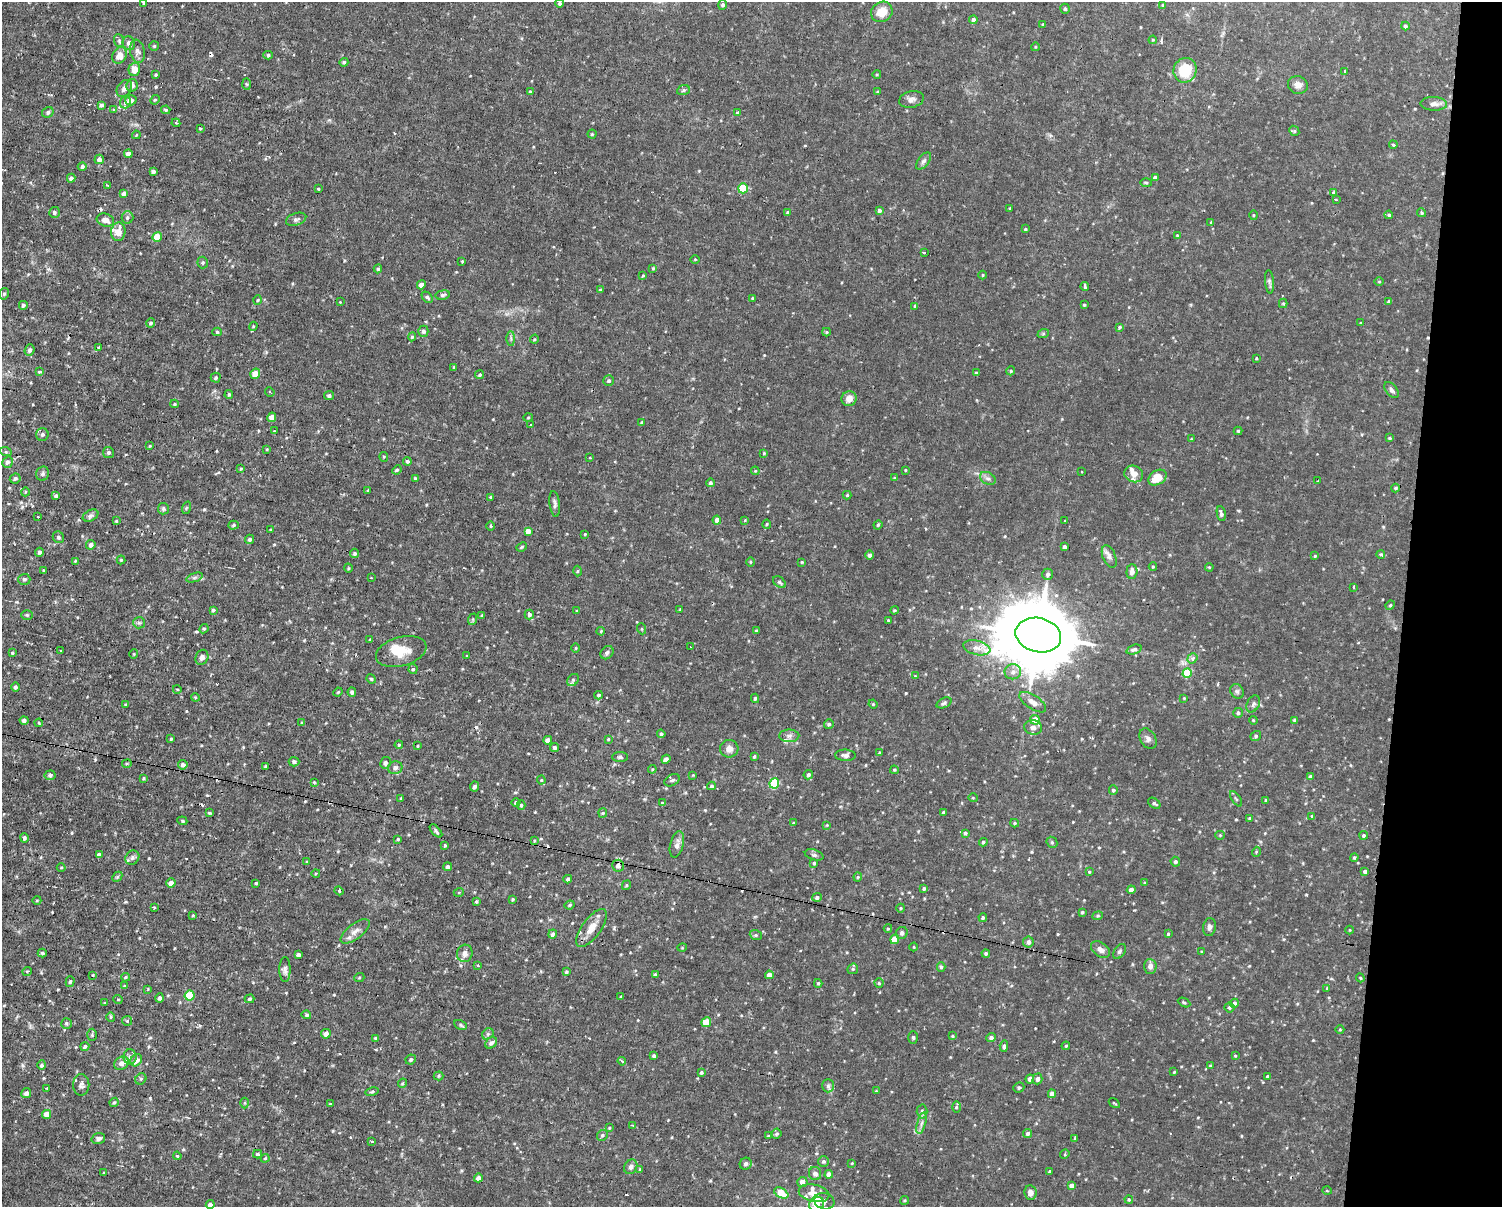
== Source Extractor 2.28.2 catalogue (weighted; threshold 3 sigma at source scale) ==
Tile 6 of 3 x 4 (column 3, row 2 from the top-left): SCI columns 3140-4639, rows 2594-3798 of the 4978 x 5004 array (HDU 1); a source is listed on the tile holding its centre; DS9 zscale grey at full resolution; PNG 1504 x 1209 px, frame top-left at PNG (2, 2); each listed source drawn as its Kron ellipse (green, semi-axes under 4 px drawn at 4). Shown black and unused: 7% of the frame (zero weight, under 2 of 3 exposures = <1% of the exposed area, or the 3 px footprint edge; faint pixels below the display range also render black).
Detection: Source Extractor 2.28.2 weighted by HDU 2 'WHT'; one run over the whole footprint, this tile lists its part. Background 0.0153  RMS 0.0031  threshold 0.0141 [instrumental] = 3 sigma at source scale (4.5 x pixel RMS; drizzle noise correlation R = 1.50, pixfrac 1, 0.05/0.05 arcsec/px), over >= 5 px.
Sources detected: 539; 14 cosmic-ray / hot-pixel residue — neither listed nor drawn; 12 inside a brighter listed object's ellipse — not listed separately; of the other 513, all 500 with FLUX_AUTO >= 0.233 (the completeness limit of this list) listed and drawn (13 fainter detections not listed), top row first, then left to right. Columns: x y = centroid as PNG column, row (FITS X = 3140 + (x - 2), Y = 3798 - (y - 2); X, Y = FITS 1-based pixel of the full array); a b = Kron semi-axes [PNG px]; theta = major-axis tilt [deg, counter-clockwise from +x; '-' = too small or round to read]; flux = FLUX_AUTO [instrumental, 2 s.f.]
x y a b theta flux
143 3 4 3 - 0.57
560 3 4 4 - 0.55
723 5 5 4 - 0.67
1163 5 4 3 - 0.54
1065 9 5 4 - 0.58
882 12 11 9 37 4.7
973 20 4 4 - 1.5
1043 24 3 3 - 0.27
1405 26 4 4 - 0.68
1153 40 4 3 - 0.24
119 41 6 5 - 0.55
129 43 7 6 - 1.5
154 46 5 4 - 0.4
1035 47 4 3 - 0.25
137 51 11 7 -80 1.4
120 55 8 7 - 3.2
268 55 5 4 - 0.45
344 62 4 4 - 0.54
134 69 7 5 75 3.5
1185 70 12 11 - 9.4
1345 71 3 3 - 0.68
877 74 4 3 - 0.27
156 75 3 3 - 0.33
246 84 6 4 -88 0.37
132 85 6 5 - 1.5
1298 85 10 9 - 1.7
124 88 9 6 53 1.6
683 90 6 5 - 0.54
530 91 4 3 - 0.31
878 92 3 3 - 0.54
911 99 12 8 12 1.4
131 100 6 5 - 1.8
155 100 5 4 - 0.38
125 102 6 5 - 0.95
1434 104 13 7 -2 1.4
101 105 4 3 - 0.83
114 109 3 3 - 0.75
166 110 4 3 - 0.5
48 112 6 5 - 0.63
737 113 3 3 - 0.9
176 123 4 3 - 0.44
200 129 3 3 - 0.35
1294 131 5 4 - 0.38
592 134 4 4 - 0.39
136 135 4 3 - 0.24
1393 145 4 3 - 0.51
128 154 4 4 - 1.2
99 159 5 4 - 1.5
924 161 10 5 52 0.93
82 167 4 4 - 0.86
153 171 4 3 - 0.87
71 178 4 4 - 0.9
1155 178 4 4 - 1.1
1146 183 6 4 -2 0.36
108 185 3 2 - 0.44
743 188 5 5 - 11
318 189 3 3 - 0.27
1333 192 3 3 - 1.3
124 193 4 4 - 1
1336 200 3 2 - 0.3
1010 208 3 3 - 0.24
879 210 4 3 - 0.67
54 212 5 5 - 0.78
787 212 4 3 - 0.34
1421 213 5 4 - 0.43
1253 215 5 3 - 0.29
1389 215 4 4 - 0.49
127 217 6 6 - 0.72
296 219 10 6 18 1.1
105 220 9 6 -17 1.8
1211 223 3 3 - 0.44
1025 229 4 3 - 0.41
118 232 9 7 85 3.4
1177 235 3 3 - 0.25
157 237 5 4 - 6.7
924 252 3 2 - 0.42
695 259 4 3 - 0.25
462 261 3 3 - 0.63
203 262 6 5 - 0.51
653 268 4 4 - 0.37
378 269 4 4 - 0.47
983 275 4 3 - 0.26
643 276 3 3 - 0.29
1270 282 12 4 -85 0.84
1379 282 5 3 - 0.26
421 285 5 4 - 1.7
1085 287 4 2 - 0.55
600 290 4 4 - 0.41
4 294 6 4 75 0.57
443 295 7 4 8 0.67
427 297 6 4 -46 0.67
752 298 3 3 - 0.27
258 300 5 3 - 0.3
1389 301 4 3 - 0.61
340 302 3 3 - 0.39
1283 303 5 4 - 0.37
23 305 4 4 - 0.77
1084 305 3 3 - 0.33
915 306 4 4 - 0.37
151 323 4 4 - 0.52
1360 323 3 2 - 0.24
253 326 5 4 - 0.4
1119 327 4 3 - 0.36
423 331 5 5 - 0.79
217 332 5 4 - 0.52
827 332 4 4 - 0.36
1043 334 6 4 18 0.38
412 337 4 4 - 0.44
511 338 7 4 90 0.51
534 339 4 3 - 0.33
99 348 3 3 - 1.2
30 350 6 5 - 0.81
1256 358 3 2 - 0.29
454 367 4 3 - 0.35
1011 371 4 4 - 0.41
40 372 3 3 - 0.54
976 373 3 3 - 0.4
255 374 5 5 - 3.8
480 375 5 4 - 0.56
216 378 5 5 - 0.54
609 381 5 5 - 0.55
1391 390 9 5 -52 0.84
270 392 5 3 - 0.3
229 394 4 3 - 0.35
329 396 5 4 - 0.64
849 399 7 7 - 2.4
174 404 4 4 - 0.37
272 417 5 4 - 2.8
528 418 5 3 - 0.29
642 422 4 4 - 0.27
531 425 4 3 - 0.34
274 431 3 2 - 0.35
1238 431 4 4 - 0.39
42 434 6 6 - 0.75
1390 438 4 3 - 0.48
1191 439 4 3 - 0.24
150 446 3 2 - 0.25
267 449 3 3 - 0.24
6 452 6 4 -18 0.43
108 452 5 5 - 0.71
764 453 4 3 - 0.28
384 457 5 4 - 0.32
590 458 2 2 - 0.3
407 461 4 4 - 0.74
7 462 6 5 - 0.93
241 469 4 3 - 0.28
397 470 5 4 - 0.46
905 470 4 3 - 0.3
755 471 4 4 - 0.31
1081 471 3 3 - 0.41
43 474 7 6 - 0.74
1134 474 9 8 - 2.2
15 478 5 5 - 0.73
415 478 4 3 - 0.28
895 478 4 3 - 0.44
988 478 8 6 -30 1
1157 478 10 7 32 5.6
1318 481 3 2 - 0.38
710 483 4 4 - 0.6
1395 488 4 4 - 0.37
368 490 3 3 - 0.29
25 492 4 3 - 0.3
847 495 4 4 - 0.41
56 496 4 3 - 0.67
491 497 4 3 - 0.46
555 504 13 5 -83 1
186 508 6 4 71 0.37
163 509 6 5 - 0.62
1221 513 8 4 -79 0.88
90 516 8 5 26 0.74
38 517 3 2 - 0.58
717 520 4 4 - 1.6
745 520 4 3 - 0.25
116 521 4 3 - 0.31
1065 521 3 3 - 0.86
767 524 4 4 - 0.36
234 525 5 4 - 0.53
878 525 5 4 - 0.41
491 526 5 3 - 0.38
270 530 4 2 - 0.23
528 531 4 4 - 2.4
585 534 3 2 - 0.24
58 537 6 5 - 0.66
249 539 5 4 - 0.66
91 545 5 4 - 1.3
522 547 5 4 - 0.41
1064 547 4 3 - 0.98
39 552 4 4 - 0.69
355 553 5 4 - 0.53
1381 554 4 4 - 0.69
870 555 4 4 - 0.79
1315 556 4 3 - 0.34
1109 557 12 6 -68 1.3
121 560 4 4 - 0.34
75 561 3 2 - 0.23
751 562 5 3 - 0.3
802 562 3 3 - 0.26
1153 567 4 3 - 0.33
1209 567 4 3 - 0.27
348 568 4 3 - 0.25
43 570 3 3 - 0.26
578 571 5 3 - 0.36
1132 571 7 5 87 1.8
1048 574 5 5 - 0.77
194 578 8 4 19 0.61
371 578 3 2 - 0.24
24 579 6 5 - 0.72
779 582 7 5 -40 0.63
1354 587 3 3 - 0.57
1390 605 5 4 - 0.35
680 609 4 3 - 0.25
213 610 3 3 - 0.5
895 610 4 3 - 0.36
577 611 4 3 - 0.45
529 614 5 5 - 0.78
27 615 6 5 - 0.45
482 615 4 3 - 0.32
473 619 6 4 72 0.35
888 620 3 3 - 0.39
139 623 6 5 - 0.61
204 629 5 4 - 0.37
642 629 5 3 - 0.31
601 631 4 3 - 0.27
756 631 4 3 - 0.45
1038 635 23 17 -13 3400
370 639 3 2 - 0.31
690 647 3 3 - 1.1
576 648 4 3 - 0.25
977 648 14 7 -13 1.9
60 650 3 3 - 0.78
1134 650 7 4 20 0.75
401 651 26 14 16 6.1
12 653 3 3 - 0.66
607 653 7 5 46 0.92
134 654 5 3 - 0.24
466 656 3 2 - 0.31
202 657 8 6 66 1.1
1192 658 5 4 - 1.3
413 669 5 4 - 0.61
1013 672 8 7 - 1.5
1187 673 5 4 - 9.9
915 676 4 4 - 0.26
371 679 5 4 - 0.38
573 680 7 5 49 0.65
15 687 4 4 - 0.61
177 689 4 3 - 0.24
1237 691 7 6 - 0.75
338 692 5 3 - 0.31
352 692 4 4 - 0.84
599 695 4 4 - 0.48
195 697 4 3 - 0.27
755 698 5 3 - 0.48
1184 698 4 4 - 0.28
1033 702 15 7 -34 2.1
944 703 8 5 24 0.61
873 704 4 4 - 0.32
1253 704 9 6 61 1
125 705 4 2 - 0.23
1238 713 5 4 - 0.75
24 720 4 4 - 0.86
1035 720 5 4 - 3.6
1253 720 4 3 - 0.27
1295 720 4 3 - 0.75
39 723 4 3 - 0.3
302 723 4 3 - 0.35
829 724 5 4 - 0.6
1033 727 9 7 -12 1.7
661 734 4 4 - 0.56
789 736 10 6 1 1.1
1256 736 6 4 36 0.57
171 739 3 3 - 0.37
608 739 4 3 - 0.32
1148 739 11 7 -60 1.2
548 740 4 4 - 1.8
399 745 4 3 - 0.41
418 746 4 2 - 0.25
554 747 4 4 - 0.66
729 749 9 8 - 1.8
879 753 4 3 - 0.27
845 755 10 5 -1 1
620 757 8 5 0 0.64
754 757 4 3 - 0.46
666 759 5 4 - 1.3
294 762 5 4 - 0.68
385 763 6 5 - 1.1
127 764 5 2 - 0.29
183 765 5 4 - 0.83
266 766 3 2 - 0.32
395 768 7 6 - 1.1
652 769 4 4 - 0.31
894 770 4 3 - 0.33
50 775 5 5 - 0.71
693 775 4 3 - 0.26
808 775 5 4 - 0.73
1310 777 4 3 - 1
143 778 3 3 - 0.31
541 780 4 4 - 0.31
672 780 8 5 31 0.8
314 782 3 3 - 0.28
774 783 5 5 - 14
711 786 4 3 - 0.56
475 787 5 4 - 0.91
1113 790 5 4 - 0.59
973 798 5 3 - 0.24
401 799 4 3 - 0.36
1236 799 9 3 -56 0.46
1266 800 3 3 - 0.57
516 803 4 4 - 0.78
662 803 3 3 - 0.84
1154 803 7 4 -37 0.56
521 805 5 4 - 0.47
943 812 3 3 - 0.39
209 813 4 2 - 0.37
603 813 5 4 - 0.35
1312 816 4 3 - 0.26
1249 818 4 3 - 0.29
182 821 5 4 - 0.43
794 823 4 3 - 0.55
1015 823 4 4 - 0.35
827 825 4 4 - 0.25
436 831 8 4 -47 0.65
965 833 4 4 - 0.55
1220 835 4 4 - 0.32
1364 835 4 4 - 0.49
24 838 4 4 - 0.67
398 839 3 3 - 0.32
534 841 4 3 - 0.26
983 842 4 4 - 0.47
1052 842 6 5 - 0.44
445 845 4 3 - 0.34
677 845 13 6 75 1.6
1256 852 5 3 - 0.3
99 855 4 4 - 1.5
814 855 9 5 -18 0.76
132 858 7 6 - 0.8
1354 858 4 3 - 0.37
307 862 4 3 - 0.28
1175 862 5 5 - 0.67
814 863 4 4 - 0.5
618 866 6 6 - 1.3
61 867 4 3 - 0.26
448 867 4 4 - 0.74
1365 871 4 3 - 0.83
1089 872 3 3 - 0.31
316 873 4 3 - 0.28
117 877 6 4 45 0.43
858 877 4 4 - 0.3
568 879 4 4 - 0.65
171 883 4 4 - 1.9
256 883 3 3 - 0.31
1145 883 4 3 - 0.34
626 885 5 4 - 0.34
924 888 3 3 - 0.55
1131 890 4 4 - 1.3
339 891 4 3 - 0.44
459 892 5 3 - 0.26
817 897 4 4 - 0.81
512 899 3 3 - 0.4
37 900 4 3 - 0.26
476 901 3 3 - 0.38
570 905 5 3 - 0.42
154 908 3 3 - 0.48
901 908 4 3 - 0.27
1082 912 4 4 - 0.45
193 915 3 3 - 0.86
1098 916 5 4 - 0.38
983 917 4 3 - 0.49
1209 927 9 6 82 1
591 928 22 9 54 4
888 928 4 4 - 0.32
1350 930 4 3 - 0.24
355 931 17 7 38 2.3
902 933 6 5 - 1.1
553 934 4 4 - 0.89
1168 934 4 4 - 0.4
756 935 6 5 - 0.47
895 939 5 4 - 5.7
1028 942 5 5 - 1.3
914 947 4 3 - 0.23
682 948 5 3 - 0.26
1100 950 10 7 -36 1.5
1119 952 8 5 55 0.69
1202 952 4 3 - 0.36
42 953 4 3 - 0.51
465 953 9 8 - 1.8
986 953 4 4 - 0.61
298 955 4 3 - 0.88
478 965 3 2 - 0.49
1150 966 7 6 - 1.3
941 967 5 4 - 0.5
853 969 5 5 - 0.46
285 970 12 5 -90 1.1
27 971 5 3 - 0.28
566 972 3 3 - 0.58
93 975 3 3 - 0.25
655 975 3 3 - 0.55
769 975 4 4 - 1.9
125 977 4 3 - 0.37
359 978 5 3 - 0.29
1360 978 4 4 - 0.32
70 982 5 4 - 0.52
818 983 4 4 - 0.43
879 983 4 4 - 0.46
124 986 4 3 - 0.3
1327 988 4 3 - 0.26
148 989 4 4 - 0.24
190 996 5 5 - 13
621 996 3 2 - 0.28
160 998 4 4 - 0.77
118 999 5 3 - 0.24
250 999 5 4 - 0.5
1184 1002 6 3 -26 0.42
105 1003 4 2 - 0.28
1234 1003 4 4 - 0.86
1229 1008 5 5 - 0.48
306 1015 5 4 - 0.51
111 1017 4 4 - 0.38
127 1021 5 5 - 0.36
706 1022 5 4 - 6.5
66 1023 5 5 - 0.55
461 1025 6 4 -29 0.49
1340 1030 4 3 - 0.29
326 1034 5 4 - 1.6
488 1034 6 5 - 0.58
92 1035 6 5 - 0.47
953 1036 4 3 - 0.35
913 1037 6 5 - 0.5
376 1038 4 3 - 0.86
991 1038 5 4 - 0.85
491 1043 6 5 - 0.87
85 1046 4 4 - 0.59
1004 1046 6 4 85 0.67
1066 1046 4 3 - 0.34
654 1056 4 4 - 0.56
1235 1056 4 4 - 0.3
130 1057 8 6 -90 1
411 1059 5 4 - 0.55
136 1060 6 5 - 2.5
622 1061 4 3 - 0.47
121 1063 8 6 33 1.9
42 1065 5 4 - 0.66
1210 1065 4 2 - 0.24
701 1072 4 4 - 0.48
1174 1072 3 2 - 0.27
438 1076 5 4 - 0.38
1267 1076 3 3 - 0.38
141 1079 6 5 - 0.48
1030 1079 4 4 - 1.5
1037 1079 5 5 - 1.1
402 1083 5 3 - 0.38
81 1085 10 8 90 1.3
828 1086 7 5 89 0.77
1019 1087 6 5 - 0.6
47 1088 3 2 - 0.3
876 1091 4 3 - 0.26
372 1092 7 4 14 0.46
26 1093 5 5 - 1.3
1052 1094 4 4 - 2.1
114 1102 5 3 - 0.43
245 1103 5 3 - 0.31
1114 1103 6 2 -33 0.26
330 1104 3 3 - 0.25
956 1107 6 4 90 0.39
922 1111 7 5 -88 0.69
47 1114 4 4 - 2.6
922 1123 11 3 75 0.97
632 1125 3 2 - 0.51
609 1128 3 3 - 0.28
777 1134 5 4 - 0.51
1027 1134 4 4 - 0.88
602 1135 6 5 - 0.52
768 1136 3 3 - 0.28
1074 1138 4 2 - 0.35
98 1139 7 5 17 0.91
372 1142 3 3 - 2.2
257 1154 4 3 - 0.51
1065 1154 5 4 - 0.32
177 1156 4 3 - 0.32
265 1158 4 4 - 0.32
823 1161 5 5 - 0.63
852 1163 3 3 - 0.26
746 1164 6 5 - 0.82
631 1167 8 6 59 1.2
640 1169 4 4 - 0.27
1050 1172 4 3 - 0.59
104 1173 4 3 - 0.42
815 1174 6 6 - 1.2
829 1174 4 4 - 1.9
478 1178 4 4 - 1.3
802 1182 5 5 - 1.6
1071 1185 4 4 - 1.5
1327 1191 5 3 - 0.27
781 1193 8 5 -31 7.6
814 1193 15 8 -12 2.7
1030 1193 7 6 - 1.7
905 1200 4 3 - 0.32
1129 1200 4 3 - 0.37
824 1201 10 8 -17 1.6
817 1204 8 7 - 3.8
210 1205 4 4 - 1.2
Overlapping masked pixels (flux is a lower limit): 1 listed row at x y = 618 866
Isophote crosses this tile's border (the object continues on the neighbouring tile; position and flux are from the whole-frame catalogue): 3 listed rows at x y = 143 3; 817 1204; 210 1205
Unlisted compact peaks at least as high as the median listed source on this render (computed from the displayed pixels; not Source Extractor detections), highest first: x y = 150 1098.